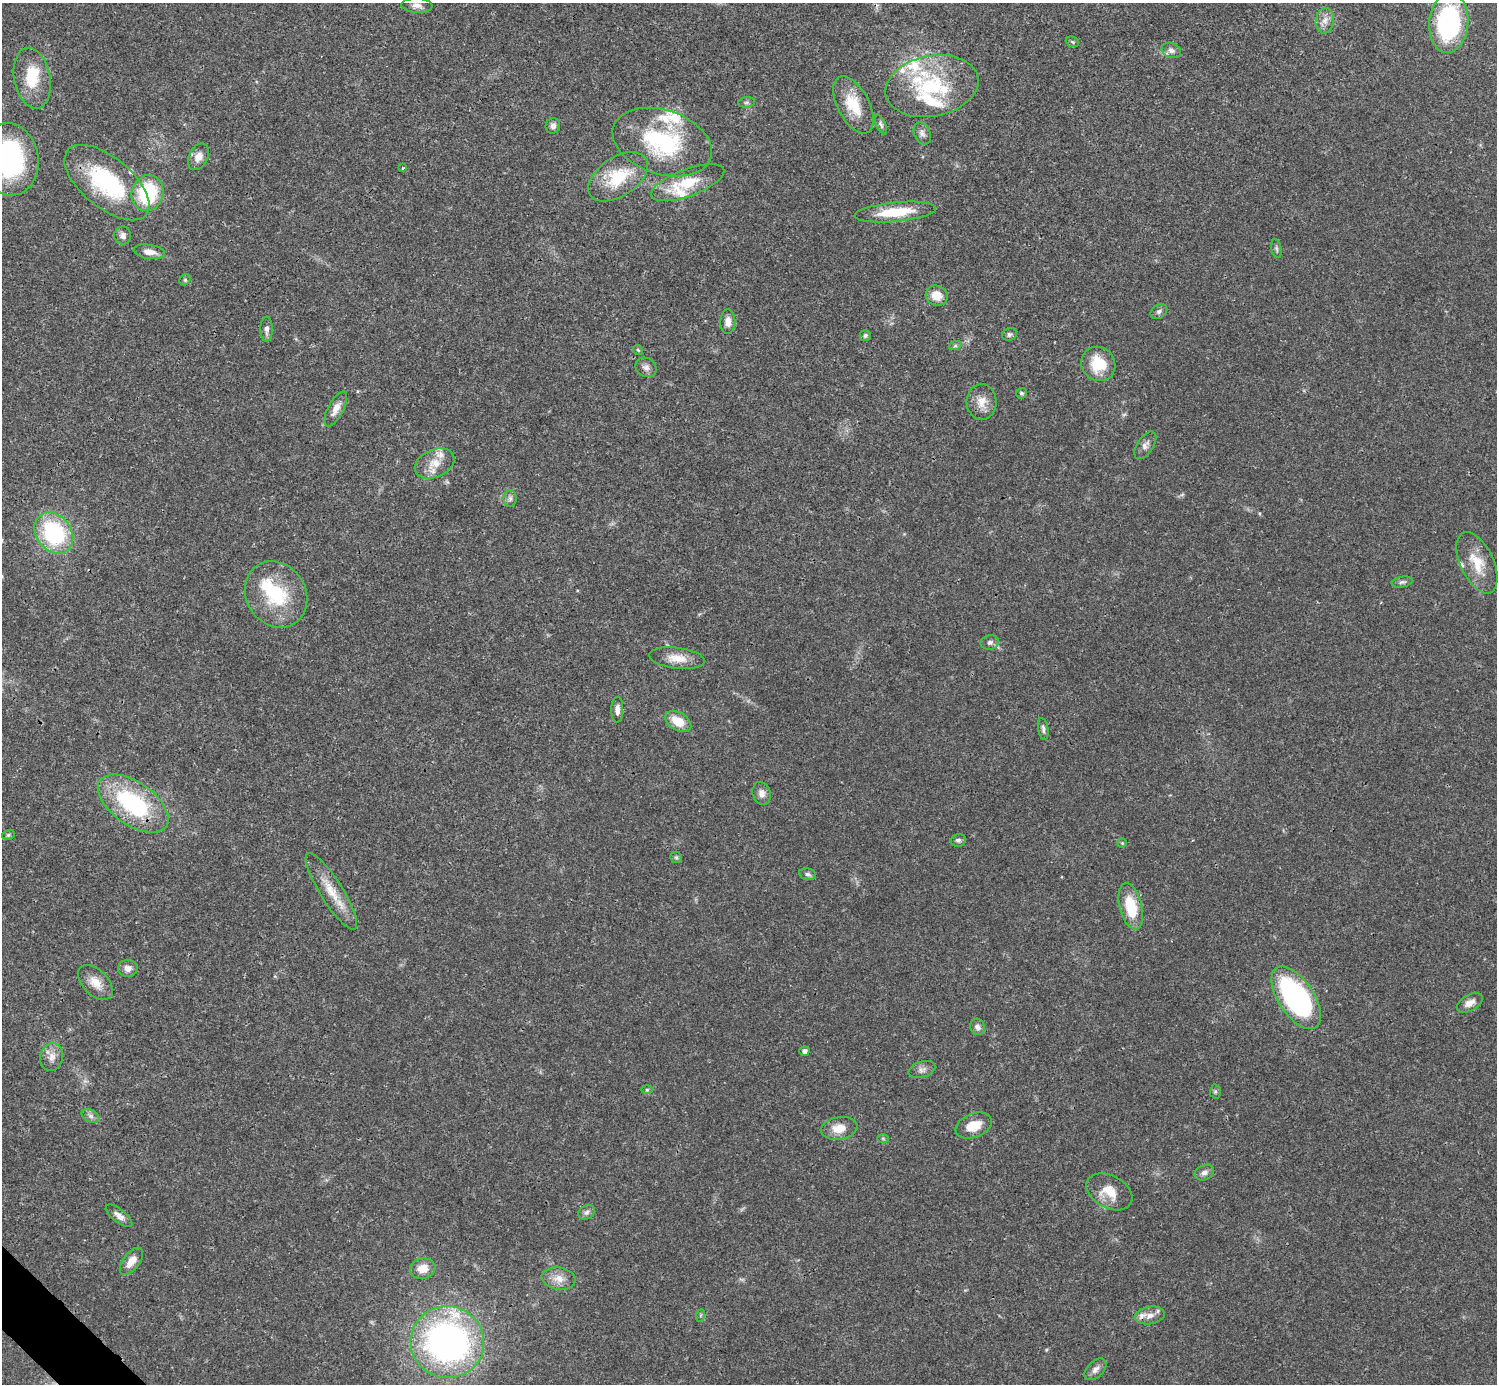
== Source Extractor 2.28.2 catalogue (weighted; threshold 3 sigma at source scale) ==
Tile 7 of 4 x 4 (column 3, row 2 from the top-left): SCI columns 2990-4484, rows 2920-4301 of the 5981 x 5981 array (HDU 1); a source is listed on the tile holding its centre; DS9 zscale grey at full resolution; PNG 1499 x 1386 px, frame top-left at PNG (2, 3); each listed source drawn as its Kron ellipse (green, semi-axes under 4 px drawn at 4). Shown black and unused: <1% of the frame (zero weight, under 3 of 4 exposures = <1% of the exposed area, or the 3 px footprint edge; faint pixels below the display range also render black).
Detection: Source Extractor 2.28.2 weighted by HDU 2 'WHT'; one run over the whole footprint, this tile lists its part. Background 0.0207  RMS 0.0023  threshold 0.0101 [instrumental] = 3 sigma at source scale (4.5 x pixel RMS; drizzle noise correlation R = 1.50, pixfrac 1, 0.05/0.05 arcsec/px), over >= 5 px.
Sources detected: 101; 1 too faint to see at this stretch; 1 inside a brighter object's white glare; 1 cosmic-ray / hot-pixel residue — neither listed nor drawn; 14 inside a brighter listed object's ellipse — not listed separately; the other 84 listed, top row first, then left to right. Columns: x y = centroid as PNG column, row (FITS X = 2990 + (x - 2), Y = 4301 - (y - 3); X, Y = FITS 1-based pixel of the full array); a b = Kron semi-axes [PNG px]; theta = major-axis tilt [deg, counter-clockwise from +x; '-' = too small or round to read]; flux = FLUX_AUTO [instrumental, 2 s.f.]
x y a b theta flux
417 5 15 7 -4 1.3
1325 21 13 9 81 1.6
1449 23 30 19 85 32
1072 42 7 5 -22 0.36
1171 50 10 7 -22 1
32 78 31 18 -79 7.4
932 86 47 30 11 19
747 102 8 5 6 0.47
853 105 31 16 -62 6.9
881 125 11 4 -66 0.61
553 126 8 7 - 1
922 133 11 8 -65 1
662 142 51 32 -18 24
199 157 14 9 63 2
9 159 36 29 -80 43
403 168 4 3 - 0.25
618 177 33 19 34 10
107 183 51 25 -39 23
688 183 38 13 20 7.1
147 193 18 15 72 16
895 212 41 9 6 8.5
123 236 9 8 - 1.1
1276 249 9 5 -79 0.49
149 252 16 7 -9 1.8
185 280 6 5 - 0.35
937 295 11 9 -23 3.1
1159 311 9 6 33 0.73
728 322 12 7 88 1.7
267 329 12 6 -90 1.1
1009 334 7 6 - 0.56
865 336 5 5 - 0.49
955 346 6 4 19 0.37
638 350 5 4 - 0.26
1098 364 18 16 -49 6.9
646 367 11 9 -32 1.1
1021 393 5 5 - 0.45
982 402 18 15 -87 2.9
336 409 19 8 62 2
1145 445 16 8 56 1.3
435 463 21 14 24 3.9
510 498 8 6 90 0.72
54 533 22 17 -53 23
1477 563 33 16 -65 5.7
1402 582 10 5 10 0.62
276 594 35 29 -57 14
990 642 9 7 12 0.76
677 658 28 10 -7 3.5
617 710 13 6 89 1.4
678 721 14 9 -31 4.2
1043 729 11 5 -80 0.67
762 793 12 9 -73 1.5
133 804 40 21 -35 26
8 835 6 5 - 0.38
958 840 8 6 11 0.62
1122 843 5 5 - 0.25
676 857 6 5 - 0.39
808 874 9 5 -11 0.64
331 891 45 11 -58 5.7
1131 906 23 11 -76 8.1
128 968 10 8 3 1.4
95 982 21 12 -46 3.2
1296 998 36 17 -56 50
1470 1003 14 8 30 1.8
978 1027 8 7 - 0.97
804 1051 5 4 - 0.88
52 1057 14 11 75 2
922 1070 14 8 17 1.1
647 1090 6 4 0 0.32
1215 1091 7 5 89 0.42
91 1116 9 6 -27 0.81
974 1126 19 12 22 4.2
839 1128 18 11 9 3.4
883 1138 6 4 -2 0.3
1204 1173 10 7 23 1
1109 1192 25 16 -29 4.5
587 1212 9 7 33 0.76
119 1216 16 6 -38 1.4
131 1261 16 8 52 2.6
423 1268 13 10 11 2.9
559 1279 17 11 -9 2.6
701 1315 6 4 71 0.34
1150 1315 15 8 9 1.8
447 1342 37 36 - 86
1095 1369 13 8 45 1.2
Isophote crosses this tile's border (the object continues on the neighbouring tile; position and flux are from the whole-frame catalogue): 1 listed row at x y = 9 159